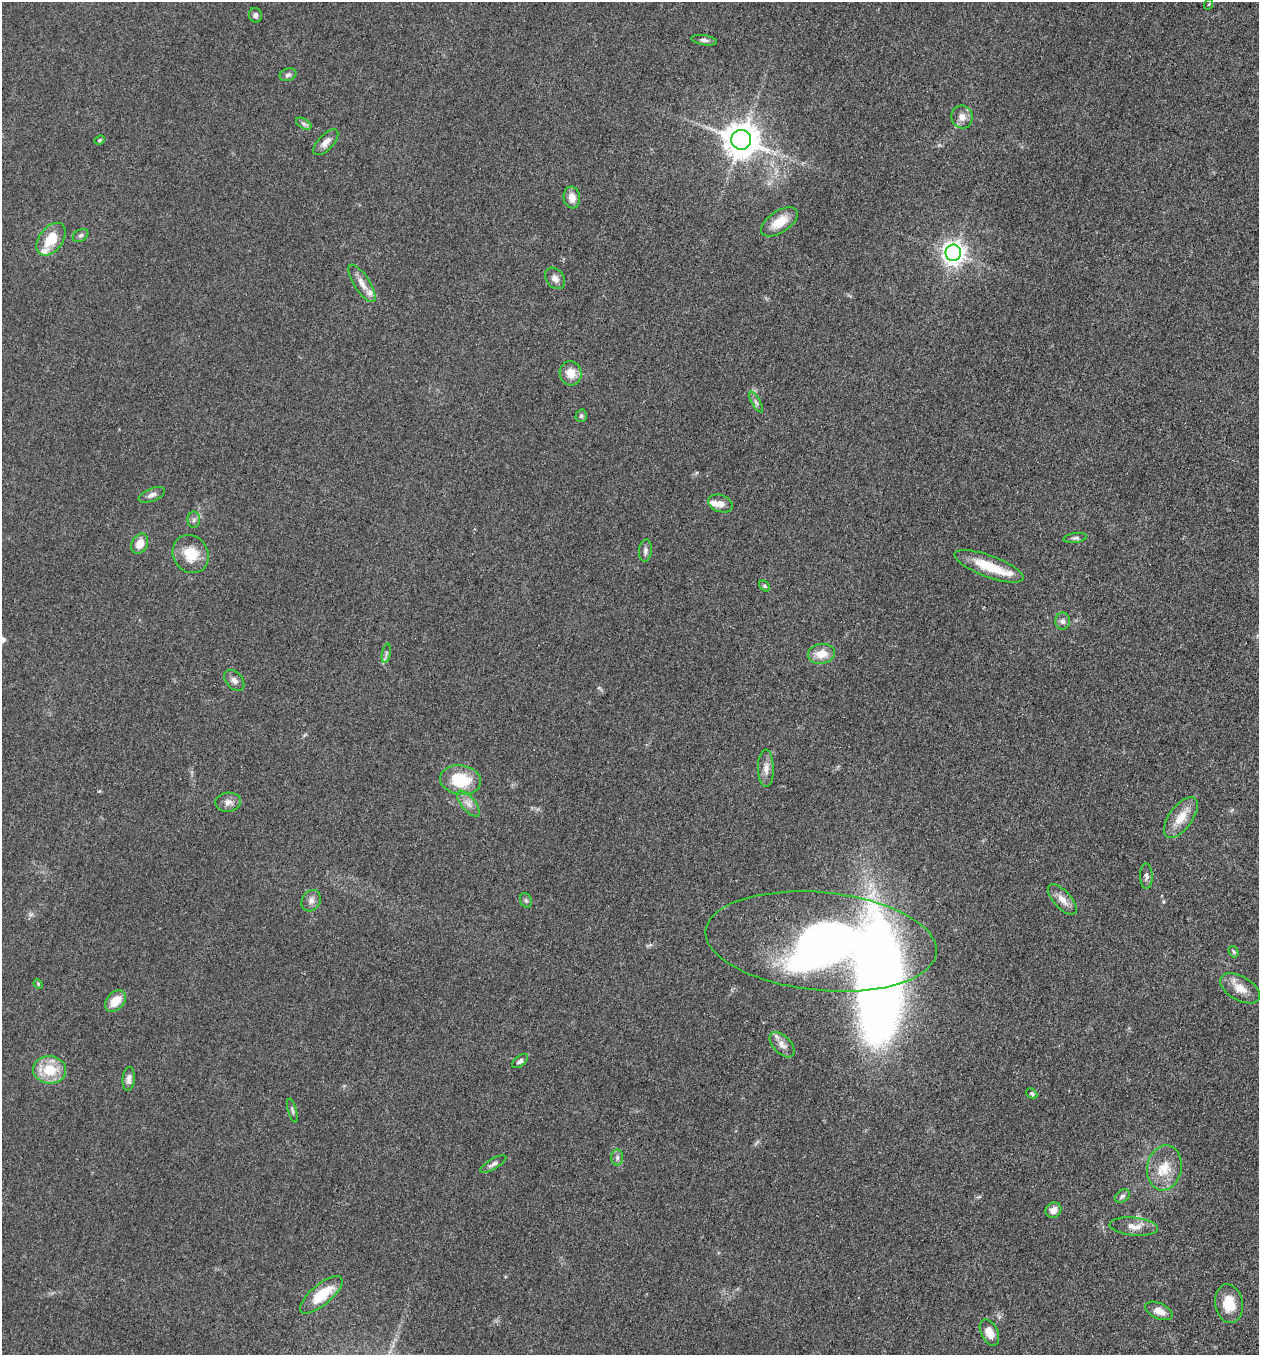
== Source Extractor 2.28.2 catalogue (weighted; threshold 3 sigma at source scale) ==
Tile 6 of 4 x 4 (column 2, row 2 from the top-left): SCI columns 1455-2711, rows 2723-4075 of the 5505 x 5461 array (HDU 1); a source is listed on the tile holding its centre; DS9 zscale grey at full resolution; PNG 1261 x 1357 px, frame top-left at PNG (2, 2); each listed source drawn as its Kron ellipse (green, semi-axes under 4 px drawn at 4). Nothing masked; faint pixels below the display range render black.
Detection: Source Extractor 2.28.2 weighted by HDU 2 'WHT'; one run over the whole footprint, this tile lists its part. Background 0.0606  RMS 0.0062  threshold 0.0279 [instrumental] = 3 sigma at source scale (4.5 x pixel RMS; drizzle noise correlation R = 1.50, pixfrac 1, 0.05/0.05 arcsec/px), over >= 5 px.
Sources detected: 69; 3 inside a brighter object's white glare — neither listed nor drawn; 4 inside a brighter listed object's ellipse — not listed separately; the other 62 listed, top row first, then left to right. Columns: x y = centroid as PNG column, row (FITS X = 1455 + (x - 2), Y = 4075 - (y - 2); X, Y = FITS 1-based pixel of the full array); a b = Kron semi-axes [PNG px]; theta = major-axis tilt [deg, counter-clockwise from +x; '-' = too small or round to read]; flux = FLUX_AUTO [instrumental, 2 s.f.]
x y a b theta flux
1209 4 5 3 - 0.52
255 15 7 6 - 1.9
704 40 13 5 -10 2
288 75 8 6 21 1.7
962 117 11 10 - 4.7
304 124 8 5 -31 1.6
100 140 5 4 - 0.75
741 140 10 10 - 1400
326 142 16 7 46 4.2
572 197 11 8 -80 5.7
779 222 21 10 34 12
81 235 8 5 29 1.4
51 239 18 11 53 14
953 253 8 8 - 450
555 278 12 9 -51 3.5
362 283 22 7 -57 5.7
571 373 12 11 - 8.1
756 402 12 4 -60 1.7
581 416 6 5 - 1.3
152 495 14 6 23 2.8
720 503 13 8 -19 4
194 520 8 6 88 1.8
1075 538 12 5 9 1.6
140 544 10 7 62 7
645 551 11 6 84 2.2
191 554 20 17 -56 15
989 566 37 11 -20 18
765 586 6 4 -41 1.1
1063 621 8 7 - 2.2
386 653 10 4 77 1.3
821 654 13 10 9 8.9
234 680 12 8 -49 2.9
766 768 19 8 -89 4.7
461 780 20 14 -7 25
228 802 13 9 4 3.7
468 804 16 7 -51 4.4
1181 817 24 11 53 11
1146 876 12 6 -88 2.4
1062 899 19 8 -48 5.6
526 900 7 5 -70 1.3
311 901 11 9 61 3.2
821 941 116 49 -6 580
1233 952 6 4 -57 1
38 984 5 4 - 0.67
1240 988 22 12 -30 8.3
115 1001 12 8 46 10
782 1045 15 9 -46 4.4
520 1061 9 5 38 1.9
49 1070 16 13 -4 17
129 1079 12 6 85 2.7
1032 1094 6 4 -40 1
292 1110 12 3 -74 1.2
617 1158 8 6 90 1.8
493 1164 15 5 30 2.4
1164 1168 23 17 80 14
1122 1196 8 6 34 1.8
1053 1210 8 7 - 4.9
1134 1227 24 9 -5 6.1
321 1295 26 10 40 19
1229 1304 19 14 -80 14
1159 1311 14 7 -24 6.2
989 1332 14 8 -64 6.4